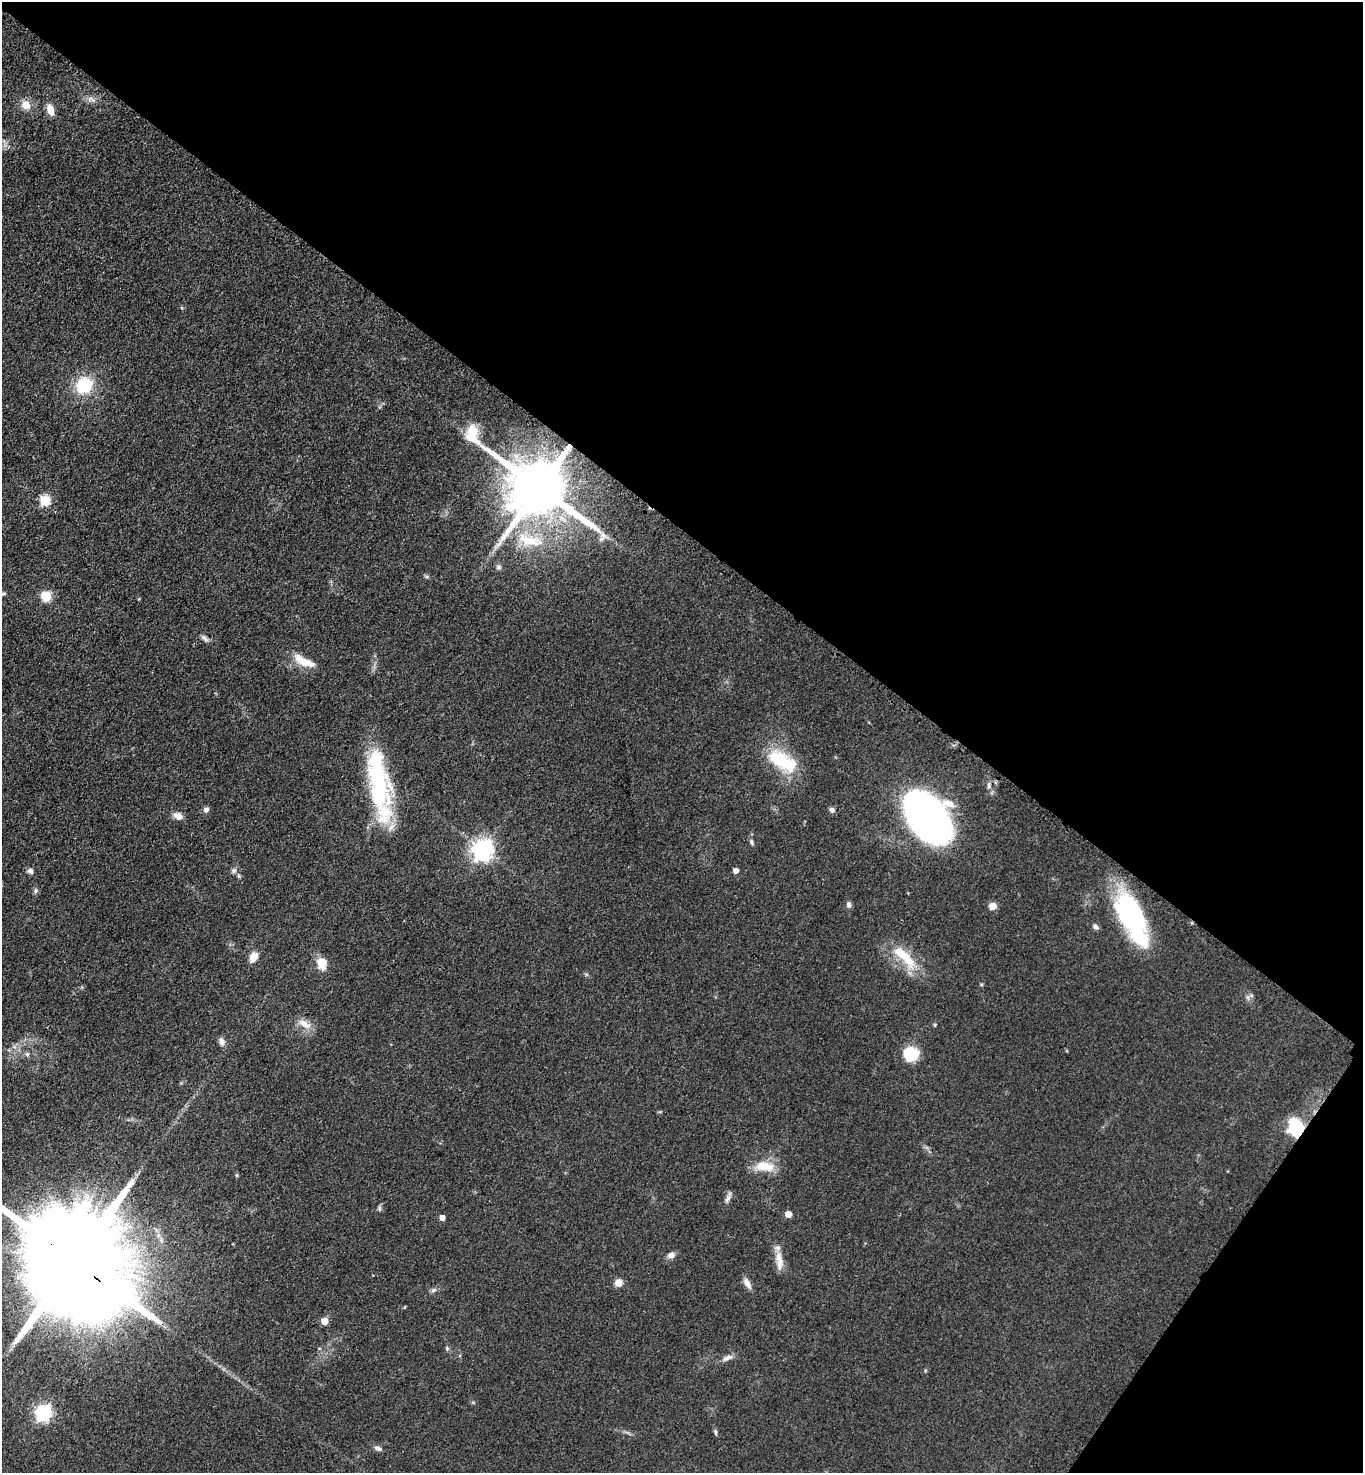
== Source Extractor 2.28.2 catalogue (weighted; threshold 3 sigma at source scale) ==
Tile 8 of 4 x 4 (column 4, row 2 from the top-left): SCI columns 4403-5763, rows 2971-4441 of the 5943 x 5939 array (HDU 1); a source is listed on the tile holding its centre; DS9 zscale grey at full resolution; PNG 1365 x 1475 px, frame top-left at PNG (2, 2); no overlay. Shown black and unused: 39% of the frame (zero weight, under 3 of 4 exposures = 3% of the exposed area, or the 3 px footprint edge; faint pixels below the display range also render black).
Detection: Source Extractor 2.28.2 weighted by HDU 2 'WHT'; one run over the whole footprint, this tile lists its part. Background 0.0414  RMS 0.0059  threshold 0.0268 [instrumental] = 3 sigma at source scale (4.5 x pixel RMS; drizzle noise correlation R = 1.50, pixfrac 1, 0.05/0.05 arcsec/px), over >= 5 px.
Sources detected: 63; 3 inside a brighter object's white glare — not listed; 3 inside a brighter listed object's ellipse — not listed separately; the other 57 listed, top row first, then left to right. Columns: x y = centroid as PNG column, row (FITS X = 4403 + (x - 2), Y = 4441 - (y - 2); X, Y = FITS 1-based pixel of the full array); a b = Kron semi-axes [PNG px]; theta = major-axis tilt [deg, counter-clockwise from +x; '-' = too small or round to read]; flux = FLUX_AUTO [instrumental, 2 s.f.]
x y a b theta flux
26 105 12 11 - 5.8
50 110 11 7 -73 6.6
182 308 5 4 - 0.72
84 385 17 15 32 25
472 431 22 15 -63 13
539 488 18 14 -34 5500
45 500 5 5 - 37
527 541 30 19 -26 23
498 567 7 6 - 1.7
3 594 8 4 1 1.1
46 596 5 5 - 36
205 638 12 5 -41 1.9
304 661 31 10 -26 11
778 759 40 21 -27 28
379 782 57 28 -71 62
989 786 8 5 -86 1.7
206 809 7 6 - 2.3
832 810 7 6 - 1.7
178 816 13 9 -24 3.9
928 817 44 28 -53 400
751 842 8 5 -71 1.3
483 850 8 7 - 390
30 871 7 6 - 2.1
234 871 7 6 - 1.6
736 871 5 4 - 3.4
239 876 6 4 -71 0.87
35 891 8 5 84 1.3
849 905 9 6 -88 1.8
993 906 5 5 - 12
1131 915 52 25 -65 82
1096 927 8 6 -37 1.8
904 956 44 13 -45 20
253 957 13 9 58 5.1
322 963 12 9 -84 10
981 984 5 3 - 0.67
304 1024 21 9 -33 5.8
222 1041 10 7 -74 2.9
27 1054 7 6 - 1.5
910 1054 13 11 9 24
1296 1128 16 13 -70 38
765 1166 25 12 -4 13
727 1199 13 6 64 2.4
379 1208 7 4 72 1.1
788 1214 5 5 - 7.2
442 1217 4 4 - 4.7
671 1255 9 7 17 2.7
74 1261 42 23 -39 27000
779 1261 28 8 -85 6.9
618 1283 9 8 - 4.3
747 1283 15 6 -59 3.7
433 1290 8 5 40 1.6
324 1321 5 5 - 9.1
447 1348 6 4 73 0.82
728 1358 15 6 25 3.3
43 1413 7 6 - 170
715 1432 9 3 -79 1
378 1448 9 6 -28 2.1
Overlapping masked pixels (flux is a lower limit): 4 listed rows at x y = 539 488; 1131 915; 1296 1128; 74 1261
Isophote crosses this tile's border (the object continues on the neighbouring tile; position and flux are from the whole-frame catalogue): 1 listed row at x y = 74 1261